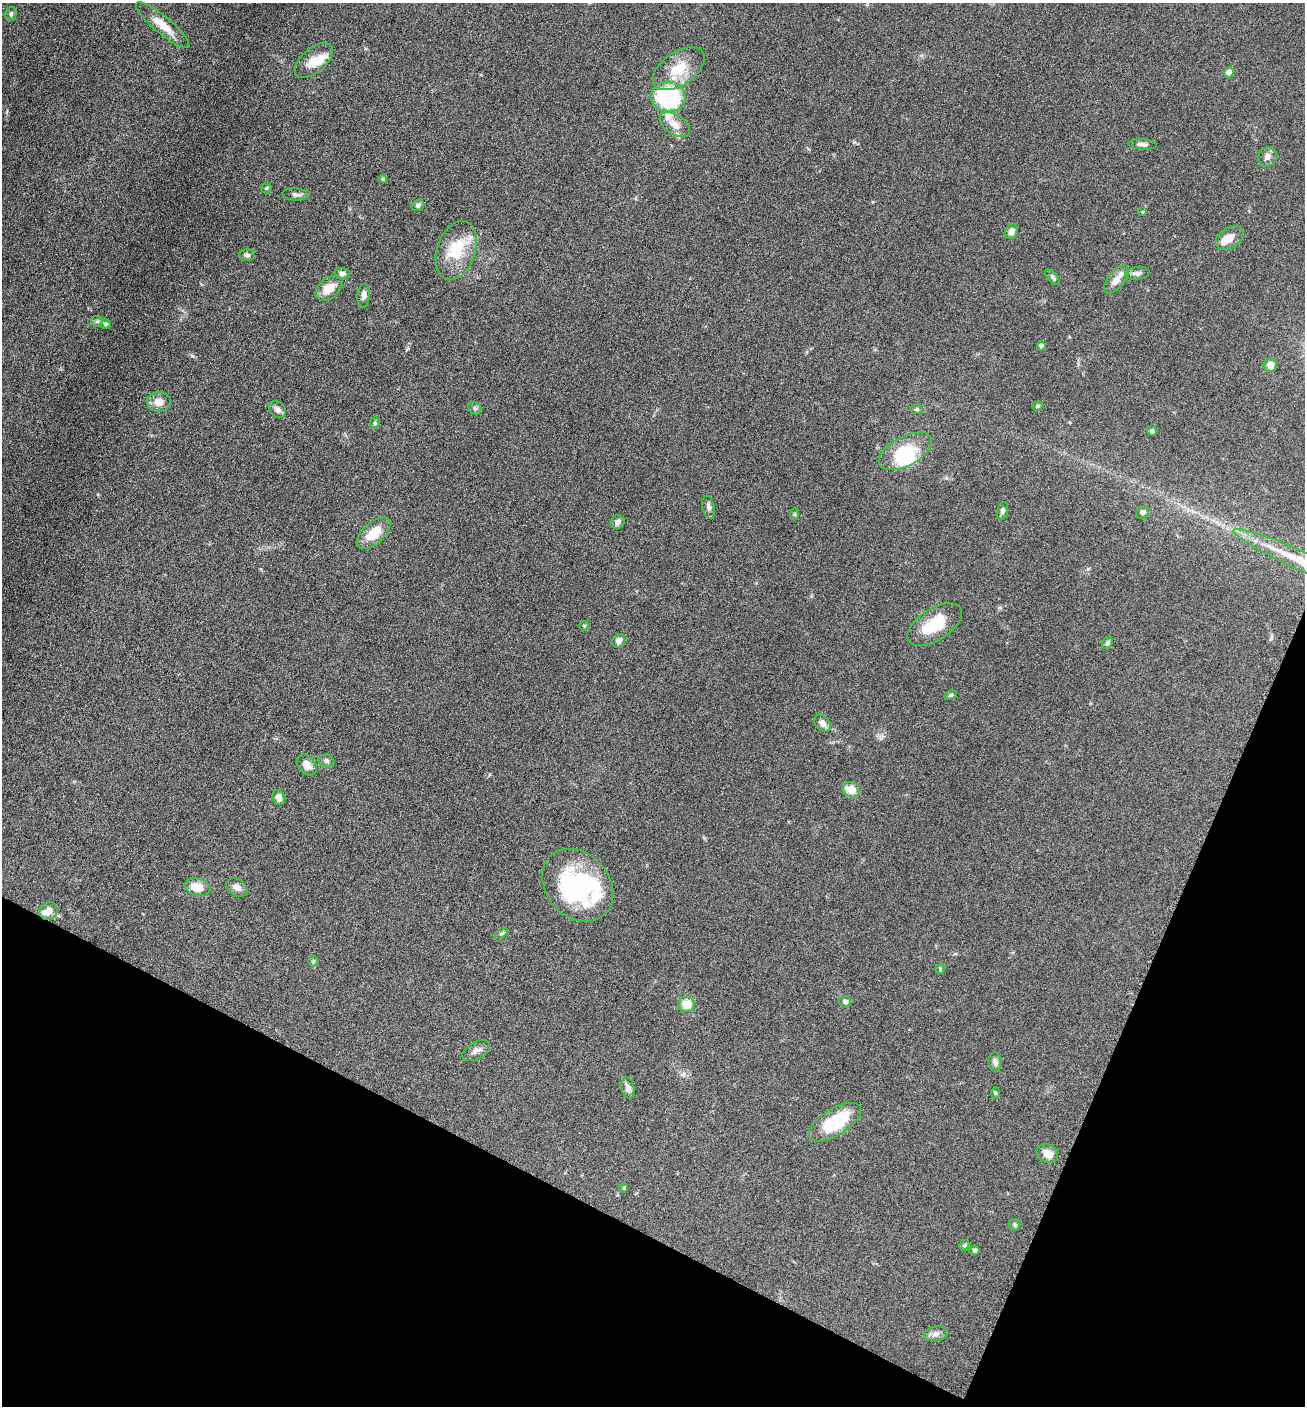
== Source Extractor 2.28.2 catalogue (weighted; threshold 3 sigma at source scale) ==
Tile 15 of 4 x 4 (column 3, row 4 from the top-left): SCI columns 2892-4194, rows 6-1409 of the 5650 x 5633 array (HDU 1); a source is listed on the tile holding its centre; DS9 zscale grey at full resolution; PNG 1307 x 1408 px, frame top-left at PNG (2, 3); each listed source drawn as its Kron ellipse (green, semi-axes under 4 px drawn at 4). Shown black and unused: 21% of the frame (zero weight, under 6 of 12 exposures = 1% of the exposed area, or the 3 px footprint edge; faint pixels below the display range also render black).
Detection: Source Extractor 2.28.2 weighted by HDU 2 'WHT'; one run over the whole footprint, this tile lists its part. Background 0.088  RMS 0.0039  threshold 0.0158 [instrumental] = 3 sigma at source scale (4.09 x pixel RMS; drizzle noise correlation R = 1.36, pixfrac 0.8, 0.05/0.05 arcsec/px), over >= 5 px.
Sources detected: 81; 2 inside a brighter object's white glare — neither listed nor drawn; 6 inside a brighter listed object's ellipse — not listed separately; the other 73 listed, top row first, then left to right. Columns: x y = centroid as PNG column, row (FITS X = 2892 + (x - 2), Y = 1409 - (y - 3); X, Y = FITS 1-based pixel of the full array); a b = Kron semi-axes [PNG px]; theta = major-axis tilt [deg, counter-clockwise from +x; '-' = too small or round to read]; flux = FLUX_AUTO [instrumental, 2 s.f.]
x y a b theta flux
11 14 7 5 75 0.78
163 25 34 8 -40 5.8
314 60 23 12 40 5.4
679 69 29 16 34 10
1229 72 5 5 - 3.7
668 97 17 15 -5 48
675 125 17 10 -34 3.7
1142 144 14 5 -3 1.5
1267 157 10 9 - 1.9
383 179 4 3 - 0.69
266 188 5 5 - 0.4
295 194 13 6 -5 1.2
418 205 6 5 - 0.86
1143 212 4 3 - 0.38
1012 231 8 6 69 2.1
1230 238 15 10 33 4
456 250 30 19 72 15
247 255 8 5 0 0.89
342 273 7 5 -2 1.3
1137 273 13 6 8 1.5
1053 277 9 5 -49 0.79
1116 279 17 8 50 3.6
329 288 15 10 39 5.8
364 296 12 6 84 1.6
97 321 6 5 - 0.66
105 324 5 5 - 0.72
1041 346 4 4 - 1.4
1270 365 7 6 - 3.3
159 402 12 10 6 3.7
1038 406 5 4 - 0.47
475 408 7 5 -45 0.69
917 409 6 5 - 0.56
277 410 10 7 -45 1.4
375 423 5 5 - 0.49
1152 431 5 5 - 0.93
905 451 29 14 28 14
709 507 12 6 -80 1.4
1002 511 9 5 75 0.96
1143 512 7 6 - 1.3
795 514 6 4 -89 0.5
618 522 7 6 - 1.6
374 533 21 10 42 8.4
1299 560 71 9 -24 20
935 624 30 16 33 12
584 626 5 5 - 0.4
619 641 7 6 - 2.1
1107 643 6 5 - 0.75
950 695 6 4 26 0.52
822 723 10 6 -47 2.1
326 761 8 6 -16 0.94
307 765 11 8 -48 2.8
851 790 9 7 -23 5.1
279 798 8 6 -67 1.8
578 885 40 31 -48 39
197 887 13 8 -15 4.9
237 887 11 8 -34 2.2
49 911 9 8 - 2.6
501 933 7 4 37 0.6
313 961 5 5 - 0.52
940 969 5 4 - 0.41
845 1002 6 6 - 1.2
687 1004 8 8 - 5.1
476 1051 15 8 29 1.9
995 1062 9 6 -81 1.7
628 1088 10 6 -76 1.6
995 1093 5 3 - 0.38
835 1122 30 13 32 19
1047 1154 11 8 -26 3.6
624 1188 4 4 - 0.39
1015 1225 6 5 - 0.61
964 1245 5 4 - 0.55
975 1250 5 5 - 0.66
935 1334 11 7 11 1.6
Overlapping masked pixels (flux is a lower limit): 1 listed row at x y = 1299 560
Isophote crosses this tile's border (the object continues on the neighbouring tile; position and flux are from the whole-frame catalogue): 1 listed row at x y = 1299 560
Unlisted compact peaks at least as high as the median listed source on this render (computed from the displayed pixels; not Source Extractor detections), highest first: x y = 192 356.